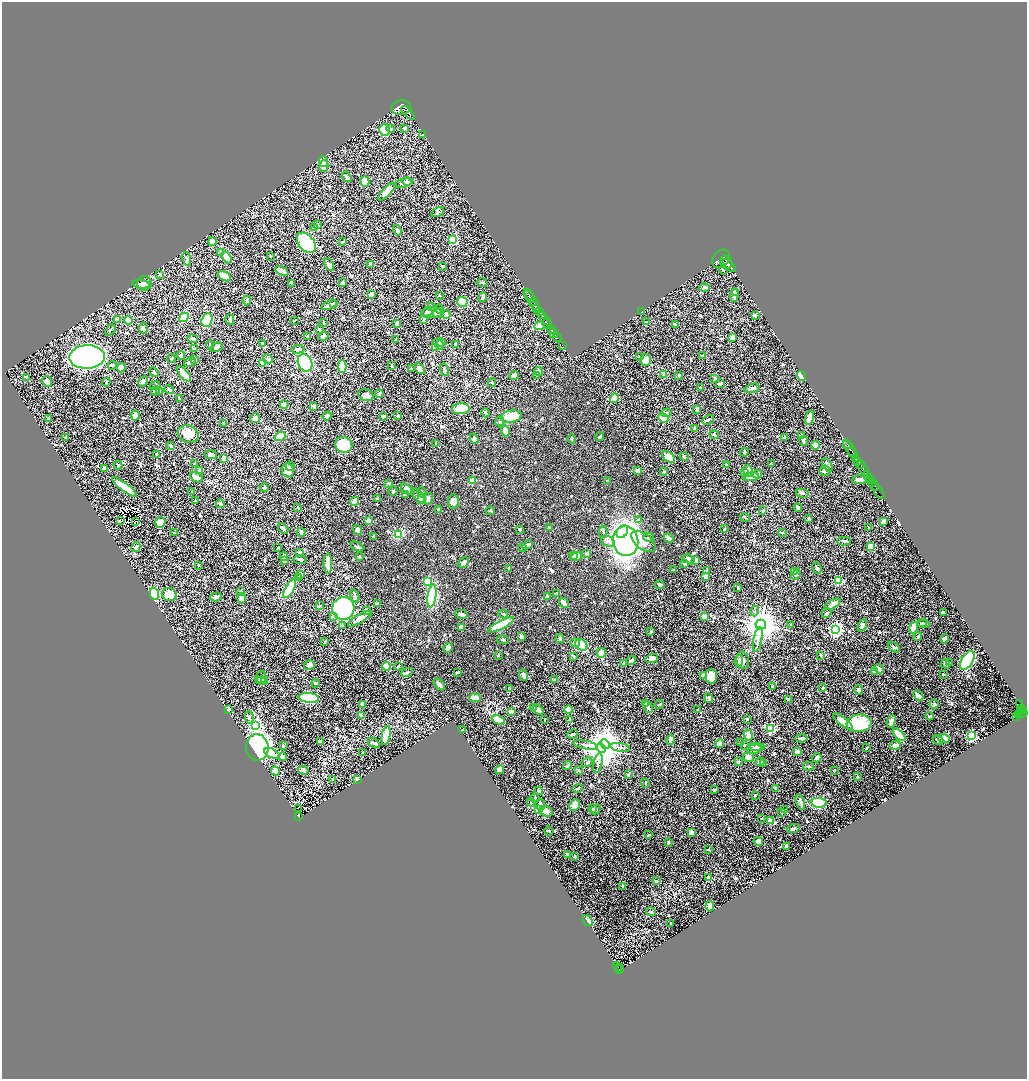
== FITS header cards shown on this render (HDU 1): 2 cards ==
NAXIS1  =                 2050
NAXIS2  =                 2154

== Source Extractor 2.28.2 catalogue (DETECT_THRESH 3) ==
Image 2050 x 2154 px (HDU 1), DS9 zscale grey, zoomed out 1/2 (1 PNG px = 2 x 2 image px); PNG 1029 x 1081 px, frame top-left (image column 2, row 2154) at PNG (2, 2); each listed source drawn as its Kron ellipse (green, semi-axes under 4 px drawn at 4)
Background 1.27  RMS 0.019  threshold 0.0562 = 3 sigma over >= 5 px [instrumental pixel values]
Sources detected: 932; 54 cannot appear on this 1/2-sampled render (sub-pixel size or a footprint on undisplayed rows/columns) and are neither listed nor drawn; of the other 878, the 500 brightest by FLUX_AUTO listed and drawn (378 fainter detections omitted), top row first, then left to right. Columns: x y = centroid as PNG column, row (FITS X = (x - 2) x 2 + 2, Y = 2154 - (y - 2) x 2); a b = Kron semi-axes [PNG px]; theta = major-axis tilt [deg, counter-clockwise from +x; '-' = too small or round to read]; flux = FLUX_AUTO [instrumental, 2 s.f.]
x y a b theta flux
401 108 9 7 11 10000
408 113 8 3 -45 5100
405 128 4 3 - 6.9
391 129 4 3 - 5.5
384 130 5 5 - 110
423 135 3 3 - 4.5
324 162 5 4 - 88
324 166 6 4 73 24
347 177 6 3 -53 5.1
365 182 5 4 - 48
407 182 4 3 - 9.3
404 183 9 3 15 16
387 192 11 4 47 44
437 212 7 3 29 6.2
317 224 3 3 - 4.2
314 228 4 3 - 14
397 230 5 3 - 5.2
453 240 4 3 - 170
212 241 4 4 - 26
342 242 2 2 - 4.6
306 243 11 7 -50 230
220 252 4 3 - 3.5
270 256 2 2 - 4.8
226 257 6 4 -59 67
187 259 7 3 -78 10
721 259 10 7 46 6400
726 262 7 5 -74 4500
370 264 3 2 - 7.5
329 265 7 4 -62 12
443 266 4 2 - 4.8
729 266 8 2 -45 3400
723 270 4 2 - 3.8
282 271 7 4 -25 16
160 274 4 3 - 5.6
224 276 7 3 -28 79
292 283 4 3 - 5.2
343 283 4 3 - 10
482 283 5 3 - 4.1
141 284 9 4 -7 18
144 284 7 7 - 31
705 288 5 3 - 6.1
735 292 4 2 - 3.5
371 294 4 3 - 12
528 294 6 2 -56 760
734 295 7 4 84 8.9
440 296 3 2 - 3.7
529 296 7 2 -56 1500
483 297 5 2 - 12
247 300 5 3 - 4.8
532 300 13 2 -58 1500
462 302 5 5 - 120
333 303 2 2 - 3.8
534 303 2 1 - 410
329 305 8 3 21 13
431 306 3 2 - 3.6
440 309 5 4 - 6.2
537 309 3 3 - 700
539 311 4 1 - 780
427 312 5 3 - 5.2
641 312 2 2 - 10
432 313 11 5 4 22
438 313 5 3 - 9.6
446 314 4 3 - 7.4
755 315 4 2 - 7.7
542 316 3 2 - 760
184 317 5 3 - 120
545 319 8 3 -43 930
117 320 4 3 - 33
128 320 4 4 - 30
207 320 7 5 69 71
230 320 5 4 - 7.7
295 320 2 2 - 4
423 320 4 2 - 4.9
646 322 3 2 - 4.1
324 323 3 2 - 3.4
397 324 3 3 - 18
547 324 5 3 - 3600
675 324 4 2 - 11
539 326 5 4 - 55
143 328 5 3 - 7.4
110 330 6 2 52 5.1
320 330 4 2 - 5.7
551 330 2 2 - 900
554 333 5 2 - 1900
324 336 5 3 - 8.6
308 337 4 2 - 9.8
732 337 4 3 - 20
557 338 4 1 - 240
193 339 5 3 - 3.9
396 340 3 2 - 3.7
439 342 6 3 -9 13
263 343 3 3 - 4.4
456 344 4 2 - 5.2
210 345 4 3 - 4.8
440 345 4 3 - 9.6
562 345 2 1 - 50
216 347 7 4 25 12
435 347 3 2 - 93
195 349 4 3 - 4.2
298 349 7 3 3 18
181 355 4 3 - 13
703 356 4 2 - 9.5
87 357 17 11 1 3000
639 357 3 3 - 5.1
171 358 4 3 - 3.8
268 359 5 3 - 5.5
195 360 3 2 - 3.5
646 360 6 5 - 46
190 362 6 3 29 8.9
305 363 9 7 -64 260
263 364 4 2 - 25
112 365 5 3 - 4.5
342 366 6 3 -87 87
391 366 2 2 - 5.3
121 368 4 4 - 27
419 368 6 4 -51 13
411 369 2 2 - 6.1
444 370 6 3 -76 6.2
539 371 4 4 - 12
154 372 5 2 - 4.5
184 374 10 3 -50 62
664 374 4 3 - 20
514 375 5 4 - 16
537 376 3 3 - 5.5
679 376 3 2 - 5.2
801 376 5 3 - 45
27 377 3 3 - 13
715 378 3 2 - 6.6
47 381 5 4 - 25
106 382 4 2 - 3.9
143 382 5 3 - 9.2
492 383 4 3 - 3.9
720 384 4 2 - 9.5
155 386 5 3 - 4.6
700 387 4 3 - 4.4
752 388 7 4 16 7.1
169 390 5 2 - 4.9
155 391 4 3 - 6.9
160 391 3 2 - 4
379 394 4 3 - 4
366 395 8 5 -21 21
614 398 5 4 - 43
179 399 3 2 - 5.7
284 405 4 3 - 33
314 406 3 3 - 7.4
461 409 8 5 2 95
697 409 3 2 - 9.6
486 413 4 2 - 8
667 413 5 3 - 5.4
135 416 5 3 - 16
327 416 5 4 - 5
384 416 4 2 - 7.4
398 416 3 2 - 8.4
511 417 10 6 10 55
48 418 4 3 - 5.9
255 418 5 4 - 21
663 418 5 4 - 31
809 418 7 3 74 35
708 420 6 3 27 4.1
500 421 5 4 - 4.3
224 423 3 2 - 6.1
695 428 3 3 - 8.5
505 431 5 3 - 36
188 434 10 8 -24 48
714 435 5 3 - 7
280 436 5 3 - 100
802 436 2 2 - 33
66 437 2 2 - 3.5
599 437 4 2 - 8.4
785 437 2 2 - 7.9
474 439 5 4 - 8.2
572 439 4 3 - 5.5
803 441 5 3 - 6
436 444 4 2 - 3.8
847 444 2 2 - 200
344 445 9 7 -20 110
816 445 4 4 - 26
171 446 4 2 - 12
850 448 10 2 -59 1300
744 452 4 2 - 6
853 453 6 1 -48 1500
157 454 4 3 - 5.4
211 455 6 3 0 17
669 457 7 4 -41 37
684 457 4 3 - 5.1
224 459 4 3 - 13
855 459 3 2 - 220
858 461 4 3 - 290
195 463 3 2 - 5.3
771 464 3 2 - 6
118 465 5 4 - 5.3
726 465 2 2 - 3.8
827 465 7 4 -57 13
861 465 4 2 - 490
290 466 4 3 - 8.2
105 468 4 3 - 23
863 468 8 2 -58 890
200 470 4 3 - 6.6
288 471 7 6 - 34
638 471 3 2 - 14
748 471 6 4 -76 34
825 471 5 5 - 9.6
664 472 3 2 - 3.5
744 472 4 3 - 7.3
757 474 4 3 - 6.2
868 476 6 3 -58 2300
196 477 7 4 -26 19
751 477 7 4 6 30
861 479 9 3 7 27
870 479 2 1 - 530
473 480 3 2 - 45
607 481 3 2 - 3.9
872 482 3 2 - 780
389 483 3 2 - 6.8
874 485 6 2 -53 1200
124 487 15 4 -36 92
264 488 4 2 - 8.2
407 489 7 4 -38 21
393 491 5 3 - 3.9
878 491 9 2 -55 370
192 492 3 2 - 4.4
422 492 5 3 - 5.7
802 493 6 3 -11 7.4
405 495 2 2 - 9.2
418 496 9 4 -44 11
377 498 3 2 - 4.7
422 499 5 4 - 7
428 499 6 3 79 9.5
196 501 3 2 - 4.8
355 501 5 3 - 42
453 502 7 5 -83 20
220 504 4 3 - 13
298 508 2 2 - 5.2
798 508 4 2 - 9.3
438 509 4 3 - 3.5
490 511 5 3 - 4
763 511 4 3 - 7.8
745 517 5 2 - 3.6
809 518 3 3 - 7.2
638 519 4 3 - 4.8
120 521 2 2 - 4.4
368 521 2 2 - 44
135 522 3 1 - 4.5
160 522 5 5 - 37
884 522 3 3 - 21
283 528 6 3 -42 7
550 528 4 2 - 4.4
869 528 3 2 - 3.5
520 529 4 2 - 4.7
725 529 2 2 - 4.5
358 530 5 4 - 17
301 532 4 3 - 7.8
603 532 6 3 -88 4
622 532 7 5 55 92
174 533 3 2 - 4.3
782 533 2 2 - 3.7
399 534 4 3 - 76
373 536 2 2 - 6.5
648 537 5 3 - 5.9
669 538 5 3 - 13
608 541 7 5 -20 14
626 541 15 12 -84 1500
643 541 14 8 -38 62
844 541 7 2 -2 8.5
528 545 5 3 - 9
357 546 7 3 -25 5.4
871 546 4 3 - 60
136 547 5 4 - 14
523 547 3 2 - 4.8
278 548 2 2 - 4.1
300 552 4 3 - 7.5
586 553 3 3 - 9.2
573 555 4 3 - 6.8
284 556 4 3 - 13
359 556 2 2 - 16
576 556 6 4 16 25
300 559 7 3 -2 6.6
688 559 6 4 -12 16
285 560 4 3 - 8
696 560 4 3 - 25
464 562 6 4 44 14
328 563 10 4 90 50
685 563 2 2 - 27
199 565 2 2 - 4.1
509 568 3 2 - 9.5
817 568 6 3 -66 7.7
674 570 3 2 - 4
707 571 3 3 - 11
795 571 3 2 - 18
301 574 3 3 - 13
796 575 5 3 - 3.7
705 577 4 3 - 8.9
299 578 4 2 - 3.6
428 581 3 3 - 170
838 581 4 3 - 190
660 585 5 2 - 19
738 587 3 2 - 6.4
290 589 10 4 60 260
240 591 3 3 - 4.5
557 593 4 2 - 7
154 594 6 4 -72 160
169 595 7 6 - 46
355 596 7 3 -72 14
432 596 11 4 81 340
548 596 3 2 - 7.1
216 597 5 3 - 12
241 598 5 3 - 26
377 603 3 3 - 3.9
564 603 5 2 - 33
833 604 9 3 29 28
319 606 4 2 - 5.7
343 608 11 11 - 750
366 610 3 2 - 4.4
755 611 5 4 - 6.7
943 612 4 2 - 7.8
826 613 5 3 - 5.6
461 614 6 3 -12 12
503 614 5 3 - 5.1
334 616 2 2 - 15
704 617 3 3 - 26
360 619 13 4 30 25
922 623 4 2 - 4.4
924 624 5 3 - 6
342 625 3 3 - 4.2
501 625 14 4 28 160
761 625 5 5 - 8200
791 625 2 2 - 4.2
862 625 6 4 69 12
461 627 3 3 - 27
914 628 6 3 75 46
835 629 4 4 - 900
651 632 4 3 - 4.2
521 637 4 4 - 5.6
918 637 4 2 - 6.3
560 639 4 3 - 5.6
944 639 5 2 - 14
503 640 6 3 -8 4.8
758 640 12 3 78 15
325 642 3 2 - 5.7
575 643 5 3 - 10
581 645 6 5 - 160
894 647 7 3 -39 6
448 648 5 4 - 18
601 653 5 4 - 23
498 655 2 2 - 4.9
821 655 2 2 - 17
573 656 4 3 - 6.4
652 659 6 4 16 16
631 660 5 2 - 6.1
743 660 9 6 -78 19
739 661 6 4 81 7.1
967 661 10 5 60 400
624 663 4 2 - 8.2
950 663 4 3 - 3.8
945 664 5 3 - 12
309 665 5 4 - 13
386 666 4 3 - 31
398 666 3 2 - 3.6
879 669 5 3 - 14
407 672 6 3 27 5.9
457 672 3 2 - 5
874 672 3 3 - 7
943 674 2 2 - 4.7
524 675 5 3 - 12
703 676 3 3 - 23
711 676 7 5 -89 47
261 677 7 5 65 6.9
554 679 2 2 - 3.5
262 681 5 4 - 10
265 681 4 3 - 4.2
315 683 4 3 - 3.7
439 684 7 2 -48 18
772 686 4 3 - 4.7
823 688 3 2 - 5.6
510 689 4 2 - 3.6
858 690 5 4 - 9.1
918 696 6 3 -47 17
309 698 10 5 -6 330
475 698 6 4 0 36
709 698 5 4 - 11
788 699 4 3 - 8.8
363 704 4 3 - 14
646 704 3 3 - 7.3
659 704 5 2 - 5.2
934 704 5 4 - 5.7
1020 704 4 2 - 300
534 707 4 3 - 4.6
648 707 6 3 -68 16
1022 708 3 2 - 430
229 709 3 2 - 4.2
569 709 4 3 - 21
698 709 2 2 - 5.9
538 710 6 4 -37 17
1021 710 3 2 - 200
511 711 3 2 - 16
1024 711 3 2 - 740
1022 713 5 2 - 780
1018 714 4 2 - 200
361 716 3 3 - 8.8
929 716 4 2 - 5.5
249 717 6 4 -82 8.2
1016 717 4 2 - 77
545 719 3 2 - 4.1
747 719 2 2 - 4.5
498 720 7 4 -23 53
570 720 4 3 - 8.4
843 721 12 4 -39 50
891 722 6 3 70 16
859 723 12 8 7 170
256 725 4 4 - 970
771 728 3 3 - 370
462 730 2 2 - 7.1
573 734 6 3 24 5.7
748 735 5 3 - 18
899 735 8 3 -44 61
386 736 9 4 79 74
971 736 3 3 - 460
801 738 6 2 4 9.3
944 738 6 4 -18 31
670 740 5 3 - 18
938 740 5 3 - 6.2
320 741 4 2 - 13
740 742 2 2 - 4.7
374 743 7 3 -33 6.9
605 744 5 4 - 3200
719 744 4 3 - 15
283 745 4 3 - 4.5
586 745 12 3 -11 12
744 745 2 2 - 3.7
895 745 5 4 - 12
257 747 13 11 -81 1000
620 747 10 2 -11 6.3
756 747 8 3 2 8.1
601 748 5 4 - 5700
866 748 4 2 - 3.5
754 749 7 4 15 12
797 751 2 2 - 23
272 753 8 4 -26 34
363 753 3 2 - 9.2
283 757 4 3 - 22
748 757 5 5 - 17
817 758 5 3 - 20
587 762 6 3 30 6.4
738 762 3 2 - 6.4
760 762 4 3 - 9.2
598 763 10 3 78 9.2
763 764 3 3 - 5.5
567 766 4 3 - 4.7
809 766 5 2 - 4.6
303 770 5 3 - 15
500 770 5 4 - 20
579 770 4 3 - 5.1
275 771 4 4 - 32
834 771 2 2 - 4.1
628 775 3 3 - 4.7
858 777 2 2 - 8.8
333 779 4 3 - 6.5
357 779 4 2 - 14
645 783 4 2 - 4.1
577 788 5 2 - 7.1
776 788 3 2 - 4.1
714 790 3 2 - 4.6
539 791 4 3 - 8.2
755 795 3 2 - 7.2
535 798 5 3 - 6.4
531 802 4 2 - 3.9
800 802 8 3 -70 12
819 803 8 5 -5 130
540 804 6 4 -82 16
575 805 6 5 - 24
298 808 2 1 - 5.1
593 808 3 3 - 8.8
596 809 6 4 43 5.6
539 810 3 3 - 160
784 810 3 2 - 5.2
546 811 7 5 -19 20
782 813 3 2 - 4.2
299 816 4 2 - 230
762 819 3 2 - 4.4
770 821 4 3 - 21
793 828 6 2 17 4.6
549 831 5 2 - 3.6
691 832 3 3 - 17
648 835 4 2 - 6.7
758 841 5 3 - 14
668 842 2 2 - 5.5
786 846 2 2 - 3.5
709 849 2 2 - 6.7
567 854 3 2 - 4
575 857 2 2 - 6.2
709 877 3 3 - 11
656 881 3 2 - 6.4
623 886 3 2 - 5.8
710 906 5 3 - 44
651 912 5 3 - 6.9
588 921 6 3 -53 13
671 923 3 2 - 6.5
618 967 5 1 - 220
620 967 2 1 - 35
620 969 2 2 - 130
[378 fainter detections neither listed nor drawn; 54 sub-pixel or undisplayed-footprint detections neither listed nor drawn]